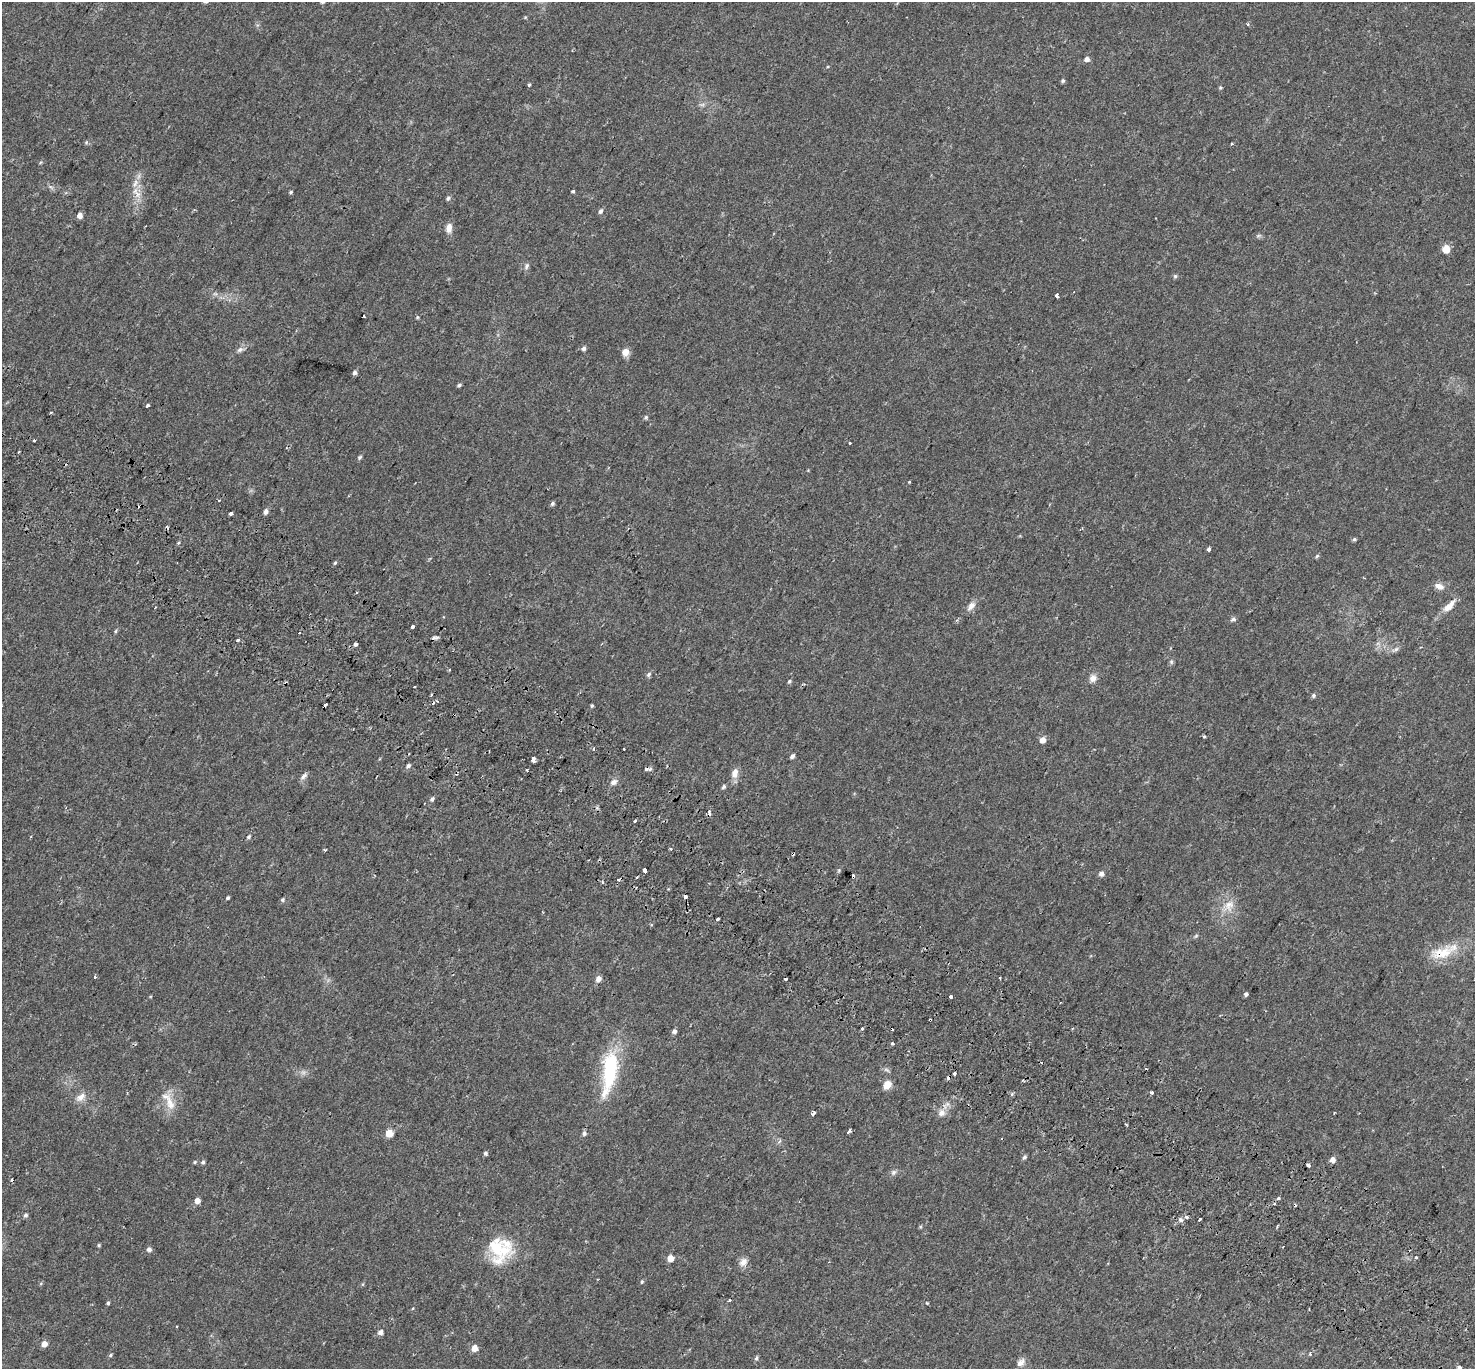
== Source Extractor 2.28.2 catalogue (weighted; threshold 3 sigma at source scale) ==
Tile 6 of 4 x 4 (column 2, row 2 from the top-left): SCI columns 1544-3016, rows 3025-4391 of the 6044 x 6110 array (HDU 1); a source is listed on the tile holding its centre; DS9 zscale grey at full resolution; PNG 1477 x 1371 px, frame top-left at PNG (2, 2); no overlay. Shown black and unused: <1% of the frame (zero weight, under 2 of 3 exposures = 5% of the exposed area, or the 3 px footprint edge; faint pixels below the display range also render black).
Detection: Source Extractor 2.28.2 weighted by HDU 2 'WHT'; one run over the whole footprint, this tile lists its part. Background 0.0254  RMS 0.0035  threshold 0.0156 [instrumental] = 3 sigma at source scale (4.5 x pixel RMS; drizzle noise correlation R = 1.50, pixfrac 1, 0.0396/0.0396 arcsec/px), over >= 5 px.
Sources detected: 171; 1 too faint to see at this stretch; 23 cosmic-ray / hot-pixel residue — not listed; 2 inside a brighter listed object's ellipse — not listed separately; the other 145 listed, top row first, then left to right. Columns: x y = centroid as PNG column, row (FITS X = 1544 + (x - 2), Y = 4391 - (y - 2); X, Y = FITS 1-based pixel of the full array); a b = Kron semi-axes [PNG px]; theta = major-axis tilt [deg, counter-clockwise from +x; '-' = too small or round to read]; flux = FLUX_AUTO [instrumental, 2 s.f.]
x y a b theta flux
525 17 5 4 - 0.28
1248 24 4 3 - 0.61
1087 59 6 5 - 1.3
1063 81 5 5 - 0.52
529 85 5 3 - 0.55
1220 88 5 5 - 0.43
702 105 7 4 1 0.68
86 142 6 5 - 0.46
1232 143 3 3 - 0.93
51 187 8 4 -37 0.68
573 191 3 3 - 1.1
291 192 4 3 - 0.44
136 193 20 8 -61 3.2
448 198 7 5 71 0.66
601 211 6 5 - 0.88
80 215 5 4 - 2
449 228 11 7 85 2.2
1258 236 7 4 19 0.52
1446 249 5 5 - 8.8
527 266 10 6 65 0.88
1175 276 5 5 - 0.54
1057 295 5 3 - 2.2
364 316 3 2 - 0.29
417 317 5 4 - 0.36
584 348 6 5 - 0.8
240 350 9 6 39 1.1
625 352 9 8 - 2.4
355 372 6 5 - 0.86
459 385 4 3 - 0.61
148 405 3 3 - 1.5
646 417 6 5 - 0.53
34 441 3 3 - 1.7
850 443 3 3 - 0.92
360 457 6 5 - 0.56
909 482 3 3 - 0.53
552 504 5 5 - 0.64
266 511 6 4 74 1.4
230 513 3 3 - 2.7
1354 539 6 4 22 0.49
178 543 5 3 - 0.4
1209 549 3 3 - 3.5
1317 556 6 4 45 0.48
335 563 4 4 - 0.39
1439 586 13 8 -21 1.9
971 606 13 8 50 2
1449 606 21 8 45 3.3
1233 619 7 6 - 0.74
412 627 3 3 - 0.67
115 631 5 4 - 0.42
436 637 8 4 17 0.69
237 640 3 3 - 3.7
355 644 4 3 - 3.3
1395 649 12 4 30 0.95
1171 662 6 5 - 0.52
449 669 3 3 - 0.58
649 674 6 5 - 0.73
1093 678 10 9 - 1.9
789 681 6 4 42 0.49
414 687 3 3 - 0.62
1313 695 5 5 - 0.59
437 701 4 2 - 0.29
325 705 4 3 - 2.4
592 706 5 4 - 0.44
1204 736 3 3 - 0.46
1043 740 5 5 - 2.5
593 749 4 2 - 0.28
624 749 2 2 - 0.31
792 756 5 4 - 0.96
533 759 5 3 - 1.4
408 766 6 4 38 0.81
735 773 14 8 73 2.4
303 776 11 6 42 1.1
614 782 10 8 35 1.4
724 787 6 4 52 0.61
432 799 6 5 - 0.73
709 812 6 3 -78 2.2
635 821 3 3 - 1.2
249 837 7 5 46 0.61
670 848 3 3 - 0.9
325 850 4 3 - 0.33
645 870 4 3 - 24
839 870 5 4 - 0.42
1101 873 5 5 - 1.3
637 877 3 2 - 0.37
618 880 4 3 - 1.9
602 882 3 3 - 0.86
685 896 4 3 - 2.8
228 898 4 3 - 0.52
282 900 5 5 - 0.55
1229 905 18 13 74 4.3
717 919 3 3 - 1.2
1196 936 6 3 19 0.41
1442 953 37 16 14 9.4
95 977 3 3 - 0.56
1000 977 3 3 - 0.78
598 979 6 5 - 1.7
1246 994 5 4 - 0.62
951 996 3 3 - 3.5
862 1029 3 3 - 0.88
674 1031 5 4 - 1
892 1043 3 3 - 2.5
609 1072 56 16 82 24
954 1073 4 3 - 5
887 1085 9 7 57 3.2
1152 1092 3 3 - 1.5
1012 1094 5 4 - 0.45
81 1097 16 8 38 2.3
170 1103 28 10 -71 4.8
814 1113 5 3 - 2.7
942 1113 11 10 - 2.3
1334 1113 3 2 - 0.22
1126 1124 3 2 - 0.35
849 1131 5 3 - 4.1
389 1133 5 5 - 5.3
584 1133 6 5 - 0.88
485 1153 5 4 - 0.62
1024 1157 6 5 - 0.68
1333 1160 5 5 - 2
195 1162 5 4 - 0.42
203 1162 5 4 - 0.57
1308 1165 3 3 - 2.5
893 1172 8 6 45 0.88
1278 1198 5 4 - 0.44
197 1201 5 5 - 2.5
25 1215 5 4 - 0.67
1186 1217 5 3 - 0.89
1200 1219 4 2 - 0.46
1180 1220 6 6 - 0.96
99 1245 4 4 - 0.37
498 1248 39 28 -67 15
149 1249 5 5 - 1.1
1416 1257 3 3 - 1.9
670 1258 5 5 - 3.5
743 1262 12 10 40 1.9
642 1282 5 4 - 0.43
729 1300 3 3 - 1.2
108 1303 4 4 - 0.44
380 1332 6 5 - 1.3
44 1344 5 5 - 2.3
474 1348 5 5 - 2.7
1310 1354 4 4 - 0.48
110 1355 5 4 - 0.48
756 1358 6 4 67 0.59
1020 1363 5 4 - 3.6
1459 1367 4 3 - 2.3
Overlapping masked pixels (flux is a lower limit): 5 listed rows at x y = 325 705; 709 812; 618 880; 685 896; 1442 953
Isophote crosses this tile's border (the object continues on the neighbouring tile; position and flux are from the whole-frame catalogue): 1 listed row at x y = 1459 1367